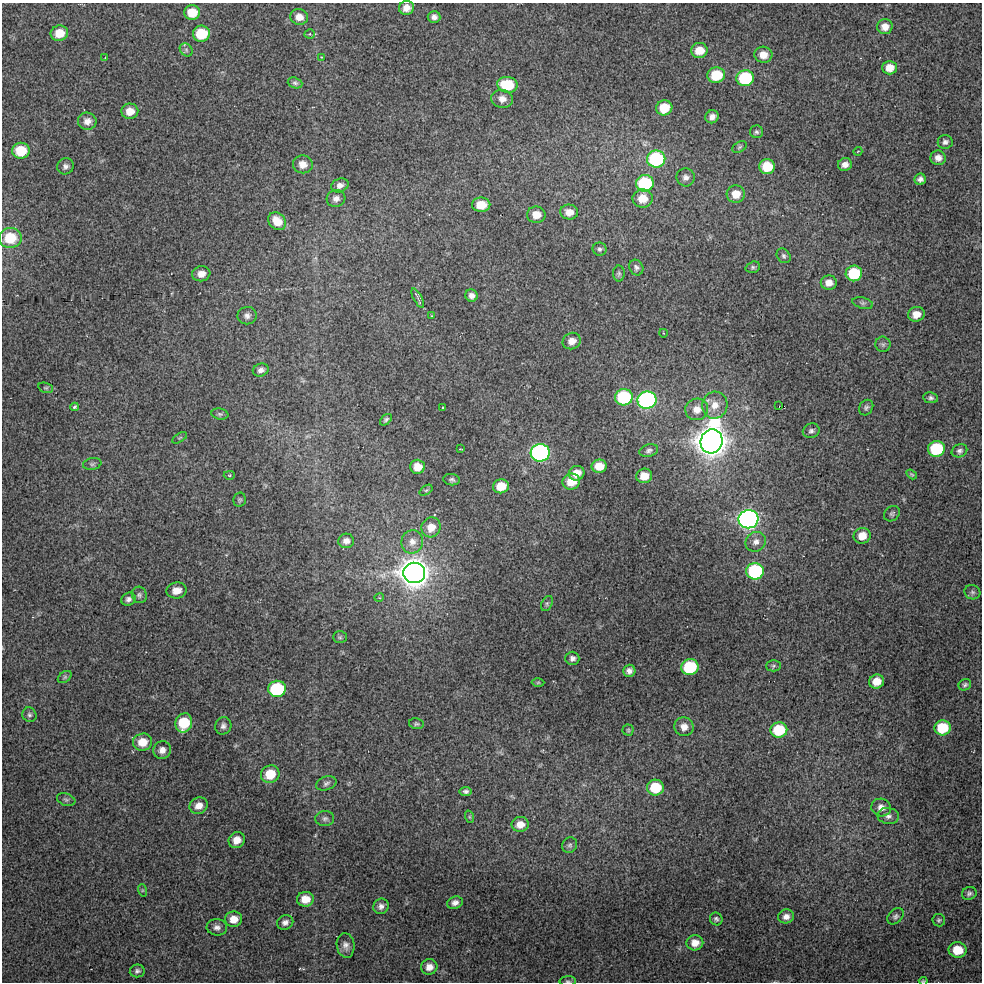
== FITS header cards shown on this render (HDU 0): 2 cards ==
NAXIS1  =                  980 / Axis length
NAXIS2  =                  980 / Axis length

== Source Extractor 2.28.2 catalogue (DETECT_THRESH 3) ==
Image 980 x 980 px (HDU 0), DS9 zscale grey, 1 PNG px = 1 image px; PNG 984 x 984 px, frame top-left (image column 1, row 980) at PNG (2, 3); each listed source drawn as its Kron ellipse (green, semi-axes under 4 px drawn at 4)
Background 85.4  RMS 2.3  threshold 6.91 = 3 sigma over >= 5 px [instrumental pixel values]
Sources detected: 163; all 163 listed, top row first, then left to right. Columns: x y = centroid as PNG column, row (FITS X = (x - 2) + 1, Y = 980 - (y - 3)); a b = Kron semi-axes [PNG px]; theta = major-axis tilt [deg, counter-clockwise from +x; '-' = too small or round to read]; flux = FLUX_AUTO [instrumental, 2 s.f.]
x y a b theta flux
406 8 7 7 - 1100
192 12 8 7 - 2900
299 17 9 7 -15 1300
434 17 6 6 - 690
885 27 8 7 - 1400
59 33 9 7 15 2600
201 34 8 8 - 5000
310 34 5 4 - 300
186 50 7 5 -48 360
699 51 8 7 - 2300
763 55 9 8 - 1600
105 57 2 2 - 94
321 57 2 2 - 140
890 68 7 6 - 1900
716 75 9 7 6 5400
745 78 8 8 - 12000
295 83 7 5 -19 350
507 85 10 8 -10 5900
502 99 11 9 -11 1100
664 108 8 7 - 3400
130 111 8 8 - 1600
712 117 7 6 - 760
87 121 9 8 - 1200
756 132 6 6 - 360
945 142 7 7 - 550
740 147 8 5 28 290
21 151 9 8 - 4900
858 151 4 3 - 110
938 158 8 7 - 990
656 159 9 8 - 16000
303 164 10 9 - 1300
845 165 7 6 - 870
65 166 8 8 - 590
767 167 8 7 - 4300
686 177 9 9 - 730
920 179 6 5 - 580
645 183 9 8 - 13000
340 185 9 6 23 770
736 194 9 8 - 2200
643 198 10 9 - 2500
336 199 9 8 - 790
481 205 9 7 0 2800
569 212 9 7 -5 1400
536 215 9 8 - 1700
277 221 10 8 -43 2400
10 238 11 10 - 5200
600 249 7 6 - 380
784 256 8 6 -50 380
636 267 8 6 -62 490
753 267 7 5 19 320
619 273 8 6 -90 310
854 273 8 8 - 7700
201 274 9 7 8 1200
829 283 8 7 - 1200
472 296 6 6 - 680
418 298 10 4 -61 420
863 303 10 5 -14 410
916 314 8 7 - 1600
247 316 9 8 - 670
431 316 3 2 - 120
663 333 4 2 - 120
572 341 9 8 - 1200
883 344 7 7 - 420
261 370 8 6 19 610
46 388 8 5 -16 250
624 397 9 8 - 12000
931 398 7 5 -10 380
647 400 9 8 - 42000
715 405 13 12 - 1800
779 406 3 2 - 49
75 407 4 4 - 340
443 407 3 3 - 220
866 408 8 6 55 420
697 409 11 10 - 1600
220 414 8 5 -9 310
386 420 7 4 45 330
811 431 8 7 - 520
180 438 8 4 31 220
712 441 12 11 - 420000
460 449 2 2 - 120
936 449 8 8 - 11000
649 450 9 6 17 460
959 451 8 6 24 440
540 453 9 9 - 50000
92 464 9 6 10 380
599 466 7 6 - 2300
418 467 7 7 - 1900
577 473 8 7 - 1700
912 474 6 4 -33 190
229 475 5 4 - 220
644 476 8 7 - 1900
452 480 8 5 -8 400
571 482 9 8 - 2500
501 486 8 7 - 2900
426 490 7 4 36 230
239 500 7 6 - 290
892 514 8 7 - 370
748 519 10 9 - 93000
431 527 10 9 - 1700
862 536 8 8 - 2000
346 541 8 7 - 750
412 542 12 11 - 1200
756 542 11 9 39 1000
755 571 8 8 - 20000
414 573 11 10 - 340000
176 590 10 8 9 1500
972 592 8 7 - 440
139 595 8 7 - 440
379 598 5 3 - 140
128 599 7 6 - 560
547 603 8 5 64 340
340 637 7 5 -1 260
572 658 7 6 - 530
773 666 7 5 1 280
690 667 8 8 - 11000
629 671 6 6 - 730
65 677 8 5 36 320
877 681 7 7 - 1900
538 682 6 4 1 180
965 685 6 5 - 330
277 689 9 8 - 15000
29 715 7 6 - 390
184 723 10 8 70 6300
416 724 7 5 -11 300
223 726 9 8 - 600
684 727 9 9 - 1300
942 728 8 7 - 6900
628 730 5 5 - 230
779 730 8 7 - 7300
142 742 9 8 - 2600
162 750 9 8 - 980
270 774 9 8 - 4000
326 783 10 7 18 530
655 788 8 8 - 5400
466 791 6 4 8 410
66 800 9 6 -20 380
199 806 9 8 - 1300
881 807 10 9 - 1200
888 816 11 8 -9 830
470 817 6 4 -71 220
325 819 9 7 2 550
520 824 8 7 - 1600
237 840 8 7 - 1600
570 845 8 7 - 420
142 890 6 4 -72 210
969 893 7 6 - 450
305 899 8 7 - 2100
455 903 8 6 16 690
381 906 8 7 - 750
786 916 8 7 - 890
895 916 9 6 43 460
234 919 8 7 - 1700
716 919 6 6 - 390
939 920 6 6 - 310
285 922 8 7 - 680
217 927 10 8 -8 750
695 943 8 7 - 1400
346 945 12 9 -81 870
957 950 9 7 -10 3200
429 967 8 7 - 1100
137 971 7 6 - 410
568 981 8 5 2 290
923 981 4 3 - 200
At the frame edge (FLAGS 8, measured only in part): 2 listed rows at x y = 568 981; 923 981